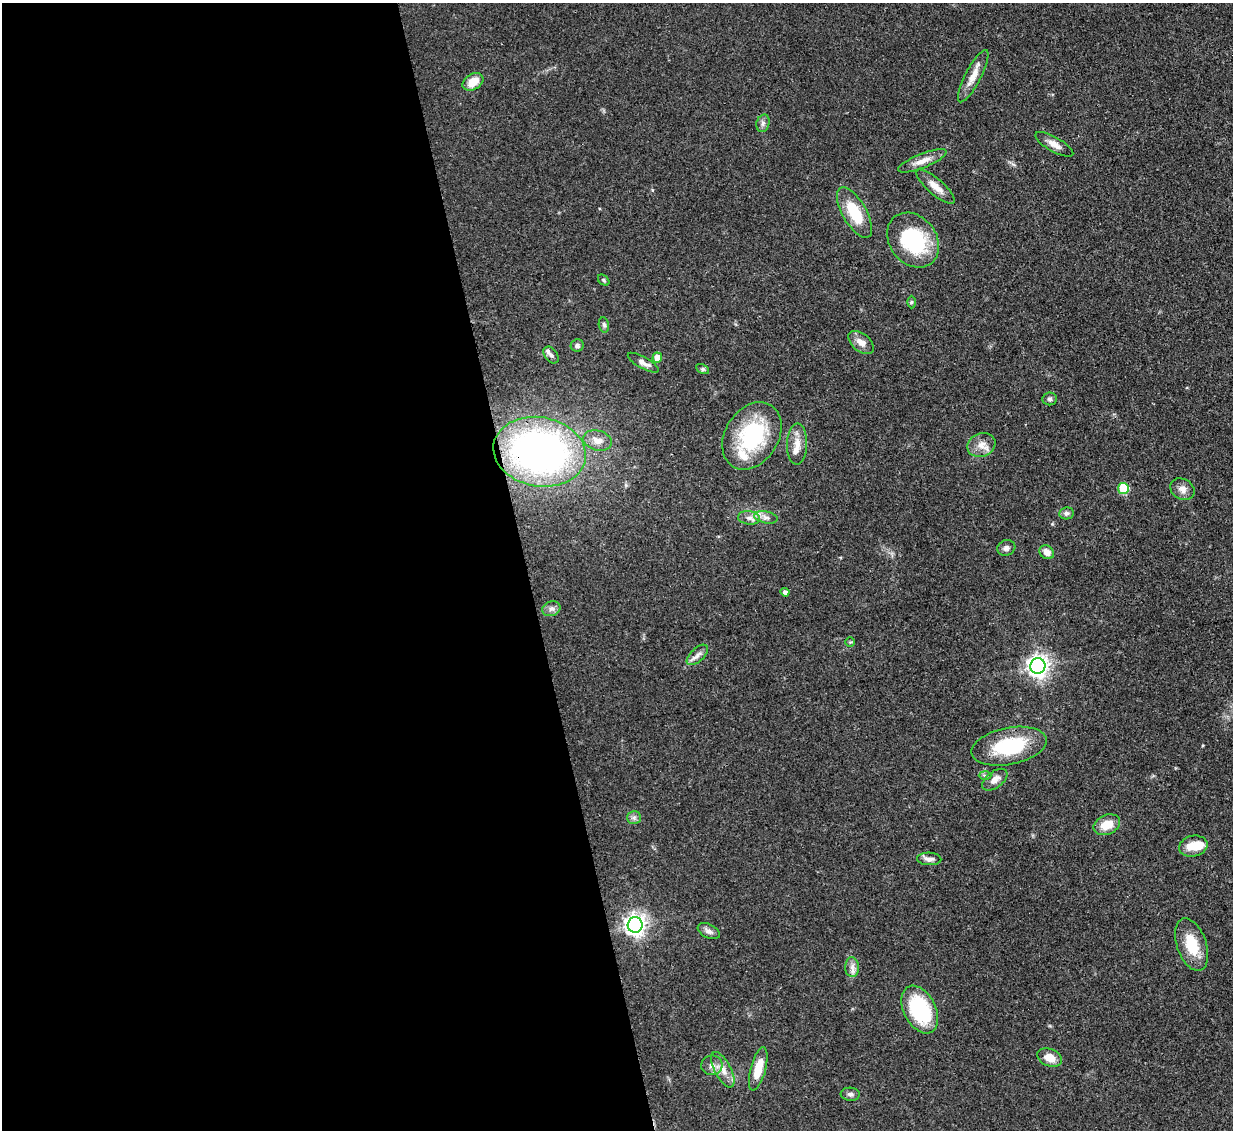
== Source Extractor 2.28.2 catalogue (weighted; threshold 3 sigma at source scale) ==
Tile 9 of 4 x 4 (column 1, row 3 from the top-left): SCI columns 80-1310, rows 1342-2469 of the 5081 x 5061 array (HDU 1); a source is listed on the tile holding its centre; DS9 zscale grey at full resolution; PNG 1235 x 1132 px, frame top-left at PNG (2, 3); each listed source drawn as its Kron ellipse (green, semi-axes under 4 px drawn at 4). Shown black and unused: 43% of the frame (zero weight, under 3 of 4 exposures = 9% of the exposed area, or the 3 px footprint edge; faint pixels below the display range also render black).
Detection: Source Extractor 2.28.2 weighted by HDU 2 'WHT'; one run over the whole footprint, this tile lists its part. Background 0.0967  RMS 0.0047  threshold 0.021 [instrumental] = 3 sigma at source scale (4.5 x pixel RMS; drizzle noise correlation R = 1.50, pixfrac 1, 0.05/0.05 arcsec/px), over >= 5 px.
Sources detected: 56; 1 inside a brighter object's white glare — neither listed nor drawn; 3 inside a brighter listed object's ellipse — not listed separately; the other 52 listed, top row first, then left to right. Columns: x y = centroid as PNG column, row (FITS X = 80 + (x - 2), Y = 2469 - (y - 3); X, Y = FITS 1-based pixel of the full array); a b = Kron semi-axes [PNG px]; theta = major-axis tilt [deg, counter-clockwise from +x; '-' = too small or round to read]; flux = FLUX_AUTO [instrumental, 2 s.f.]
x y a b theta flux
973 76 29 8 63 5.9
473 82 11 7 31 7.4
763 123 9 6 74 1.6
1054 144 21 7 -29 3.8
922 161 26 7 22 4.8
936 187 24 8 -41 5.1
854 213 28 12 -60 17
913 240 30 23 -52 36
604 280 6 4 -42 0.72
911 302 6 4 89 0.65
604 325 7 5 -79 1.1
861 342 15 9 -38 3.8
577 345 6 6 - 1.4
551 355 9 6 -53 1.4
657 358 5 5 - 5.5
643 363 17 5 -29 2.5
703 369 7 4 -26 0.85
1050 399 7 6 - 1.2
752 436 36 26 57 41
598 440 14 10 -15 4.4
797 444 20 10 88 5.3
981 445 14 11 21 4.6
540 452 46 34 -10 180
1123 488 5 5 - 23
1182 489 13 10 -31 3.1
1066 513 7 6 - 1.5
766 517 12 6 -11 2.1
749 518 11 7 -8 2.2
1006 548 9 7 19 1.8
1047 552 8 6 -39 3.3
785 592 4 4 - 1.6
551 609 9 7 21 2
850 642 5 4 - 0.57
697 655 13 6 42 2.4
1038 666 8 7 - 300
1009 746 38 18 11 28
985 775 6 4 -2 0.75
995 780 14 8 37 3.5
634 818 7 6 - 1.4
1107 825 14 9 24 7.7
1193 846 14 10 12 7.5
929 859 12 6 -2 2.2
635 925 8 7 - 280
709 931 12 7 -26 2.2
1192 945 27 14 -71 14
852 967 10 7 -88 2.3
920 1010 25 16 -63 38
1050 1058 13 8 -22 5.6
712 1065 10 10 - 2.7
758 1069 22 7 75 9.5
723 1070 19 8 -62 4.5
850 1094 9 6 -3 1.6
Overlapping masked pixels (flux is a lower limit): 1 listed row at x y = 540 452